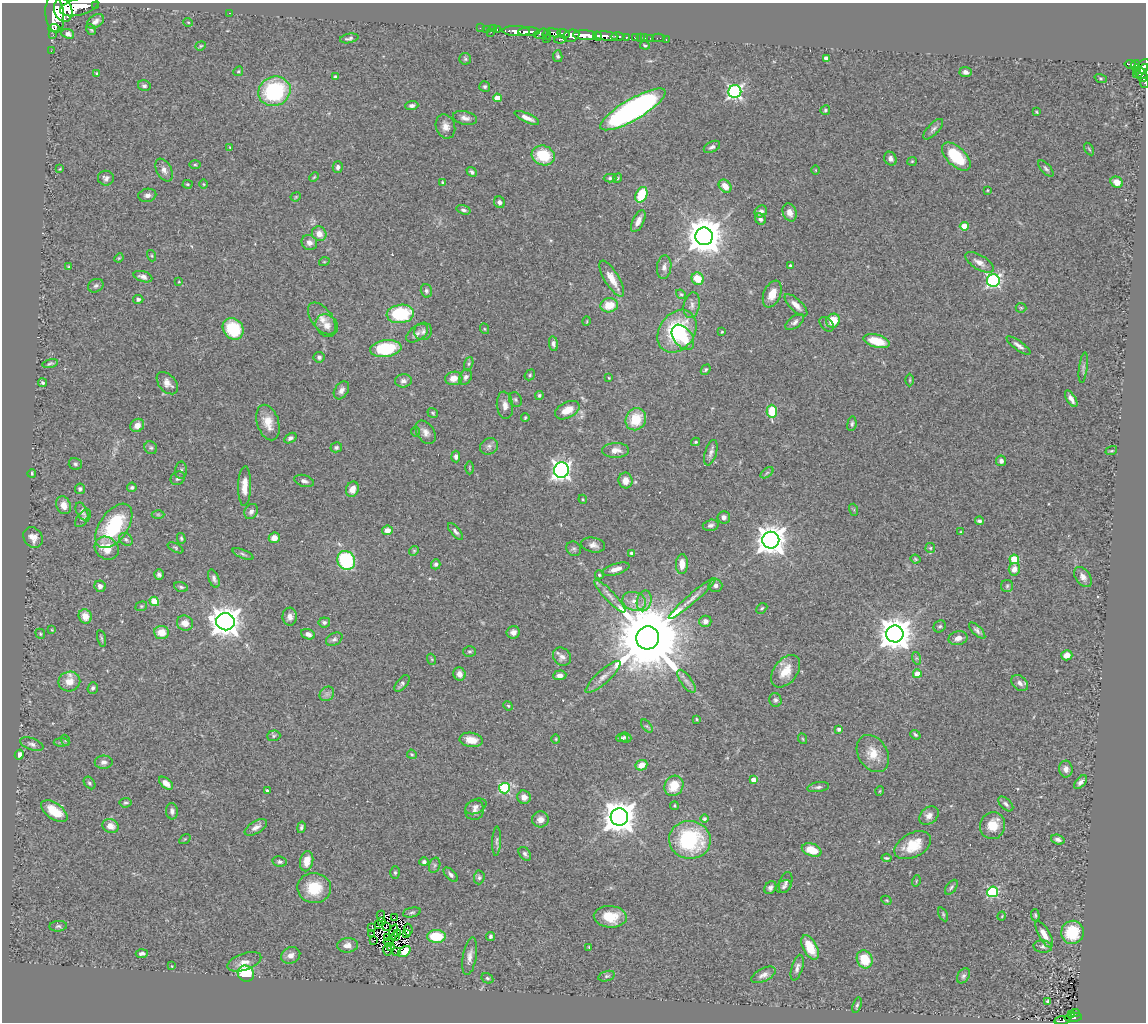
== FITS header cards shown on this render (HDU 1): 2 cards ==
NAXIS1  =                 1144
NAXIS2  =                 1020

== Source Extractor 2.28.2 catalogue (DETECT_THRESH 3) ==
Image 1144 x 1020 px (HDU 1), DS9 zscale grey, 1 PNG px = 1 image px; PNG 1148 x 1024 px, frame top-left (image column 1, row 1020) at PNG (2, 3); each listed source drawn as its Kron ellipse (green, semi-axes under 4 px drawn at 4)
Background 1.19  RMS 0.061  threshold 0.183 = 3 sigma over >= 5 px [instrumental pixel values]
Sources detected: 403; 5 with non-positive FLUX_AUTO (blend fragments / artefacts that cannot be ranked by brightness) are neither listed nor drawn; the other 398 listed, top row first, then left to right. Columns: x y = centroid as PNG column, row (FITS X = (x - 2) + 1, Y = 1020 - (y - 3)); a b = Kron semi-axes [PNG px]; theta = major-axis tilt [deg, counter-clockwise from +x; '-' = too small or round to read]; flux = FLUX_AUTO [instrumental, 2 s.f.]
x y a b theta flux
96 5 3 3 - 240
79 7 19 8 15 6700
63 10 12 9 -73 14000
229 13 3 2 - 6.7
55 14 18 9 -83 8800
95 21 9 6 35 18
188 22 5 3 - 3.3
54 28 5 2 - 470
480 28 2 2 - 15
91 29 6 3 -52 6.4
486 29 2 2 - 23
493 29 2 2 - 27
497 29 3 2 - 42
516 31 14 5 -2 2200
491 32 2 2 - 18
529 32 11 4 1 2400
554 33 7 4 -14 970
68 34 6 4 -21 14
542 34 8 4 15 590
547 34 5 4 - 510
564 34 6 4 -16 640
53 35 3 2 - 10
585 35 12 5 -2 4700
571 36 8 6 13 1700
597 36 5 3 - 1100
606 36 12 4 -4 1600
618 36 7 3 0 460
626 37 3 3 - 260
635 37 3 3 - 120
640 37 2 2 - 15
349 38 9 4 11 10
645 38 2 2 - 11
650 38 3 2 - 11
658 38 6 2 1 22
546 39 2 2 - 84
560 39 6 3 8 270
666 39 3 2 - 21
645 45 5 3 - 5.7
201 46 5 4 - 5.6
51 51 2 2 - 17
558 56 6 4 -78 7.9
826 58 4 4 - 23
465 59 6 6 - 6.9
1130 64 6 4 -11 220
1135 65 5 3 - 280
1144 66 8 5 59 650
1137 69 5 3 - 100
238 71 5 4 - 5.1
1141 71 9 3 44 480
965 72 6 5 - 16
97 73 4 4 - 5.3
1142 75 7 5 -64 480
335 77 4 3 - 8.2
1101 78 6 4 -18 5.5
1145 83 5 2 - 31
144 86 6 5 - 11
485 87 5 5 - 8.9
274 91 16 14 23 380
735 92 6 6 - 1000
497 98 4 4 - 58
412 105 6 4 3 13
633 109 37 10 30 1600
825 110 5 4 - 6.2
1036 112 3 2 - 4.6
465 118 12 6 -14 20
527 118 13 4 -24 28
445 126 12 9 -70 30
933 129 13 5 46 15
230 147 4 4 - 3.7
712 147 9 5 27 12
1089 149 7 3 -58 4.1
543 155 12 9 -17 150
956 157 18 9 -44 180
890 159 7 6 - 15
912 161 5 4 - 4
195 165 6 4 0 5.4
338 167 6 5 - 12
1046 168 10 5 -48 9.8
60 169 4 3 - 4
164 170 12 7 -63 24
816 170 4 3 - 2.8
472 172 6 4 -42 9.6
314 177 5 3 - 4.2
106 178 8 7 - 13
610 178 6 4 0 8.4
617 178 5 3 - 4.5
442 182 4 3 - 4.3
1117 182 6 5 - 26
187 184 5 4 - 4.4
204 184 4 3 - 3.5
725 186 7 5 -46 45
988 190 4 2 - 3.1
147 195 9 6 11 16
641 195 8 5 65 140
296 197 5 4 - 4.9
499 202 6 5 - 14
463 210 7 4 -17 11
761 211 7 5 39 15
790 212 9 6 -73 28
760 219 6 5 - 13
638 221 12 5 65 29
964 226 4 4 - 110
319 234 8 7 - 32
704 236 9 9 - 11000
309 243 8 7 - 22
152 256 6 3 -71 4.1
119 258 5 4 - 4.5
324 262 5 3 - 3.8
979 262 16 7 -30 32
791 266 3 3 - 8.2
69 267 4 4 - 5.7
664 267 12 7 84 20
143 277 9 5 -17 17
612 279 20 7 -59 52
698 279 6 5 - 77
993 281 6 6 - 800
179 282 3 2 - 3
96 286 8 6 29 11
426 291 7 5 -75 9.5
681 294 5 4 - 5.2
772 294 14 8 66 50
138 299 5 4 - 10
609 305 9 7 9 75
692 305 13 8 79 20
796 305 15 6 -45 29
1021 308 5 5 - 5.1
400 314 14 9 7 250
322 318 18 10 -52 40
587 321 5 3 - 3.6
833 321 7 6 - 85
795 322 11 5 38 15
827 324 8 5 -46 9.5
327 325 12 10 -46 31
233 329 11 9 -48 190
485 329 5 3 - 4.1
423 331 9 8 - 15
677 331 23 17 55 320
722 332 4 3 - 3.9
417 333 12 7 35 20
683 337 14 9 -52 97
877 341 13 6 -16 100
553 344 7 4 -80 12
1018 345 14 4 -35 18
386 349 15 8 7 230
319 357 5 5 - 12
50 363 8 4 11 7.5
469 364 7 4 70 5.9
1083 368 15 3 83 11
706 370 5 4 - 7.1
530 375 6 5 - 5.8
466 377 8 6 61 13
454 378 8 6 8 41
609 378 3 2 - 3.1
910 380 6 4 90 6.4
403 381 8 6 7 16
42 383 4 4 - 8.1
167 383 13 8 -48 29
341 390 10 6 57 21
539 395 4 4 - 6.7
1071 399 9 4 -58 20
515 400 7 6 - 10
505 405 13 8 -83 29
567 410 13 8 26 59
772 411 6 5 - 130
433 413 5 4 - 6.3
525 417 4 3 - 5
636 419 11 10 - 110
268 422 18 11 -73 60
852 424 7 4 81 8.5
137 425 7 6 - 29
415 432 5 4 - 5.6
425 432 13 8 -55 25
290 438 7 4 32 11
695 442 4 3 - 5
489 446 9 8 - 16
336 447 6 5 - 7.6
151 448 7 6 - 8.1
615 450 13 7 1 38
1111 451 6 4 18 5.7
711 453 13 5 73 17
456 457 6 4 -86 14
1001 461 5 5 - 14
75 464 7 6 - 8.4
469 468 6 3 90 4.3
181 470 9 6 89 11
561 470 8 7 - 1700
32 473 4 3 - 5.3
767 473 7 4 37 6
178 478 8 6 33 11
625 480 8 7 - 38
304 481 10 5 -17 14
245 486 20 6 88 48
132 487 5 4 - 7.7
80 489 5 5 - 8.8
352 489 8 6 67 36
583 499 4 4 - 4
63 505 9 7 -65 38
854 510 6 4 -73 4.1
82 511 9 5 -62 17
251 511 8 6 57 15
158 514 6 4 -1 5.1
724 517 6 6 - 14
83 518 10 5 49 10
979 521 4 3 - 9.8
711 525 8 5 15 13
114 526 25 14 55 290
387 530 5 4 - 31
455 531 10 4 -49 11
961 532 3 3 - 3.8
33 537 11 9 -58 35
181 538 5 4 - 5.9
274 538 5 5 - 34
126 539 7 5 -39 11
771 540 8 8 - 5800
593 545 12 7 -10 22
107 548 13 11 -36 82
175 548 8 4 -28 6.1
930 548 5 5 - 6.1
574 549 8 7 - 10
414 551 5 4 - 5.6
632 553 4 3 - 14
243 554 11 4 -23 9.2
915 559 5 3 - 5.3
1014 559 5 4 - 150
346 560 10 8 -61 310
436 564 5 4 - 11
682 564 10 6 87 45
616 569 14 5 16 31
1014 569 6 5 - 30
159 575 5 5 - 11
599 575 4 4 - 6.3
1083 577 11 7 -55 23
214 579 9 5 -69 14
100 586 6 5 - 18
715 586 7 6 - 16
1007 586 6 6 - 7.7
181 587 7 4 -15 8.3
610 596 22 5 -47 29
692 598 30 4 41 35
154 601 5 4 - 110
634 601 12 9 -14 35
644 601 10 7 73 23
141 606 6 4 20 5.4
762 608 6 4 43 6.4
85 616 7 6 - 44
290 617 9 7 -89 22
705 621 6 5 - 21
226 622 9 8 - 6000
324 622 6 5 - 8.9
185 623 8 7 - 38
940 626 6 5 - 7.8
52 630 4 3 - 3.2
977 630 10 4 -45 12
161 632 7 6 - 62
513 632 6 6 - 19
40 634 5 4 - 5.3
308 634 7 5 -22 19
895 634 8 8 - 7900
101 638 8 3 -77 6.6
648 638 11 11 - 65000
958 638 9 7 13 26
334 639 9 6 30 12
469 652 6 5 - 7.2
1067 655 6 5 - 29
562 657 10 8 -46 21
916 658 6 4 -72 5.5
431 659 5 3 - 4.2
786 671 18 11 52 77
459 674 7 6 - 24
917 674 4 4 - 66
560 675 7 5 4 18
603 677 23 6 42 31
69 681 11 10 - 51
686 681 14 5 -54 19
402 683 10 5 50 12
1020 683 9 6 -41 20
93 688 6 5 - 8.8
327 694 8 6 45 14
775 700 7 6 - 11
508 706 5 4 - 5.3
697 719 4 3 - 4.1
647 726 7 4 -52 7.4
839 729 4 3 - 17
915 735 5 4 - 6.9
274 736 7 5 3 7.4
622 738 6 3 -1 10
626 738 6 5 - 8.5
556 739 4 4 - 3.9
803 739 5 3 - 4.2
65 740 5 3 - 4.2
471 740 12 7 -9 52
61 742 8 4 -1 6.9
32 744 12 6 -19 15
412 754 5 4 - 5
873 754 20 14 -58 72
19 755 5 4 - 19
104 762 9 6 1 15
641 765 6 5 - 43
1066 769 8 7 - 20
754 780 4 4 - 40
1080 782 8 4 48 16
89 783 7 5 -51 8.8
166 783 8 5 -40 32
674 786 10 9 - 82
818 787 11 5 9 12
504 788 5 5 - 320
267 791 4 3 - 7.3
880 791 5 3 - 3.2
524 797 7 6 - 27
126 803 6 5 - 7.1
1006 804 9 5 -44 12
476 806 11 7 24 16
674 806 4 3 - 4.3
474 810 10 9 - 21
54 811 15 8 -34 91
172 811 8 6 -86 15
929 816 10 8 40 24
619 817 9 8 - 7800
540 819 8 8 - 25
704 819 4 4 - 9.7
110 826 8 7 - 36
993 826 13 12 - 76
256 827 12 6 31 23
301 827 6 4 77 8.6
185 839 6 4 34 3.9
690 840 21 19 -8 400
1058 840 7 4 -19 14
497 841 15 4 88 13
913 845 20 12 27 110
812 850 10 6 -18 79
525 854 8 5 -52 11
887 858 5 3 - 5.6
307 861 10 6 79 47
280 862 7 5 -10 9.1
424 862 5 4 - 11
435 865 8 5 74 8
395 872 6 5 - 6.8
451 875 9 4 -46 12
479 877 7 5 86 8.6
916 881 5 3 - 3.7
786 883 11 6 73 13
784 887 8 5 30 10
951 887 8 5 53 9
314 888 17 15 -3 120
770 888 7 5 53 13
993 892 5 5 - 410
886 900 5 3 - 3.7
412 912 9 5 12 8.8
943 914 7 4 -64 5.9
1035 915 6 4 -88 6
381 916 5 3 - 8.1
1002 916 5 3 - 3.2
610 917 16 11 -5 92
395 918 3 2 - 1.7
381 921 2 2 - 1.6
379 925 4 3 - 0.2
58 926 9 5 6 8.9
372 927 3 2 - 2
386 927 4 2 - 4.2
408 930 6 3 -84 7.8
394 932 8 2 73 0.0039
1072 932 12 11 - 150
397 933 4 2 - 6
372 934 2 2 - 3.3
406 934 3 2 - 8.6
1044 934 15 5 -60 35
395 936 3 2 - 1.9
436 936 9 6 -1 140
490 936 4 4 - 8.4
387 938 3 2 - 3.6
374 940 3 2 - 2.2
388 942 5 2 - 4
347 945 10 7 2 26
390 947 3 2 - 1.9
589 947 4 3 - 3.9
810 947 13 7 -63 86
1043 947 9 6 -6 12
388 950 6 4 90 0.34
396 951 2 2 - 4.5
404 951 7 4 39 58
142 954 6 3 4 11
291 955 10 8 25 25
470 956 19 7 81 28
865 959 9 7 -63 110
244 962 18 8 19 34
172 966 3 2 - 2.6
797 968 13 5 74 18
246 974 8 7 - 210
763 975 13 6 26 20
607 976 8 5 16 9.4
963 976 8 5 57 10
487 978 6 5 - 7.8
1048 1001 4 3 - 7.6
857 1005 8 4 73 7.9
1075 1013 4 2 - 19
1072 1015 3 2 - 22
1073 1017 9 4 5 100
1062 1020 8 4 10 93
At the frame edge (FLAGS 8, measured only in part): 4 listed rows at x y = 63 10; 1144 66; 1145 83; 1062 1020
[5 non-positive-flux detections neither listed nor drawn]